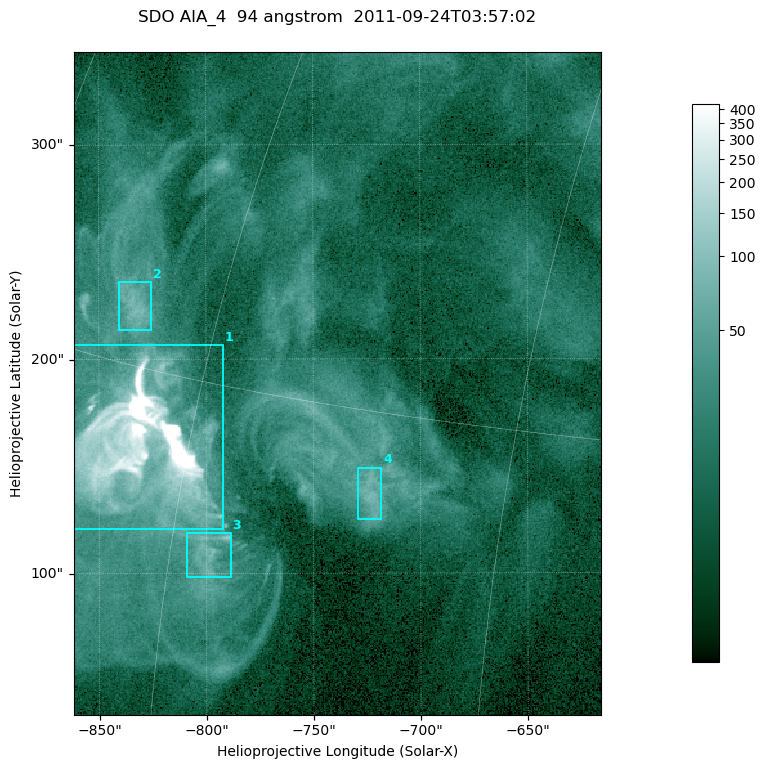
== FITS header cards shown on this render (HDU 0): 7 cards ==
TELESCOP= 'SDO     '           /
INSTRUME= 'AIA_4   '           /
WAVELNTH=                   94 /
WAVEUNIT= 'angstrom'           /
DATE-OBS= '2011-09-24T03:57:02.12' /
CTYPE1  = 'HPLN-TAN'           /
CTYPE2  = 'HPLT-TAN'           /

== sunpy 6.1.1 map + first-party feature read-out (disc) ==
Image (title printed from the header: SDO AIA_4  94 angstrom  2011-09-24T03:57:02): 410 x 515 px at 0.6 arcsec/px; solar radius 956 arcsec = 1593 px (partial field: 2.6% of the solar disc is inside the frame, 100% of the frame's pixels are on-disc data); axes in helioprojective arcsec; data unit not stated in the header (colour bar unlabelled)
Pointing: header CRPIX1/2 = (2058.48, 2043.05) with CRVAL1/2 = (0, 0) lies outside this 410 x 515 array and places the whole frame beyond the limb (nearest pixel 1.41 R_sun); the SolarSoft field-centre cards XCEN/YCEN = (-738.7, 188.6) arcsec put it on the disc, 1312 arcsec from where CRPIX/CRVAL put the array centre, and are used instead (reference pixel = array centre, CRVAL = XCEN/YCEN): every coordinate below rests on XCEN/YCEN
Orientation: roll -0.138 deg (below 1 deg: not rotated)
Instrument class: DISC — disc imager (sunpy class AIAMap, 94 A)
Bright regions (active regions / flare kernels): reference = the on-disc median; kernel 3 px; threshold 5 sigma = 45.3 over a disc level ~12.2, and >= 1.15x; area >= 211 px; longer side >= 5 px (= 3 arcsec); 4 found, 4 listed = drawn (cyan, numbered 1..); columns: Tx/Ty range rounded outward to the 2 arcsec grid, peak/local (2 s.f.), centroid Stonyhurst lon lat
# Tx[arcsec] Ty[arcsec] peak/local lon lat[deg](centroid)
1 -862..-792 120..208 197 -63 +13
2 -842..-824 212..236 7.6 -65 +17
3 -810..-788 98..120 9.2 -58 +10
4 -730..-718 124..150 7.2 -51 +13